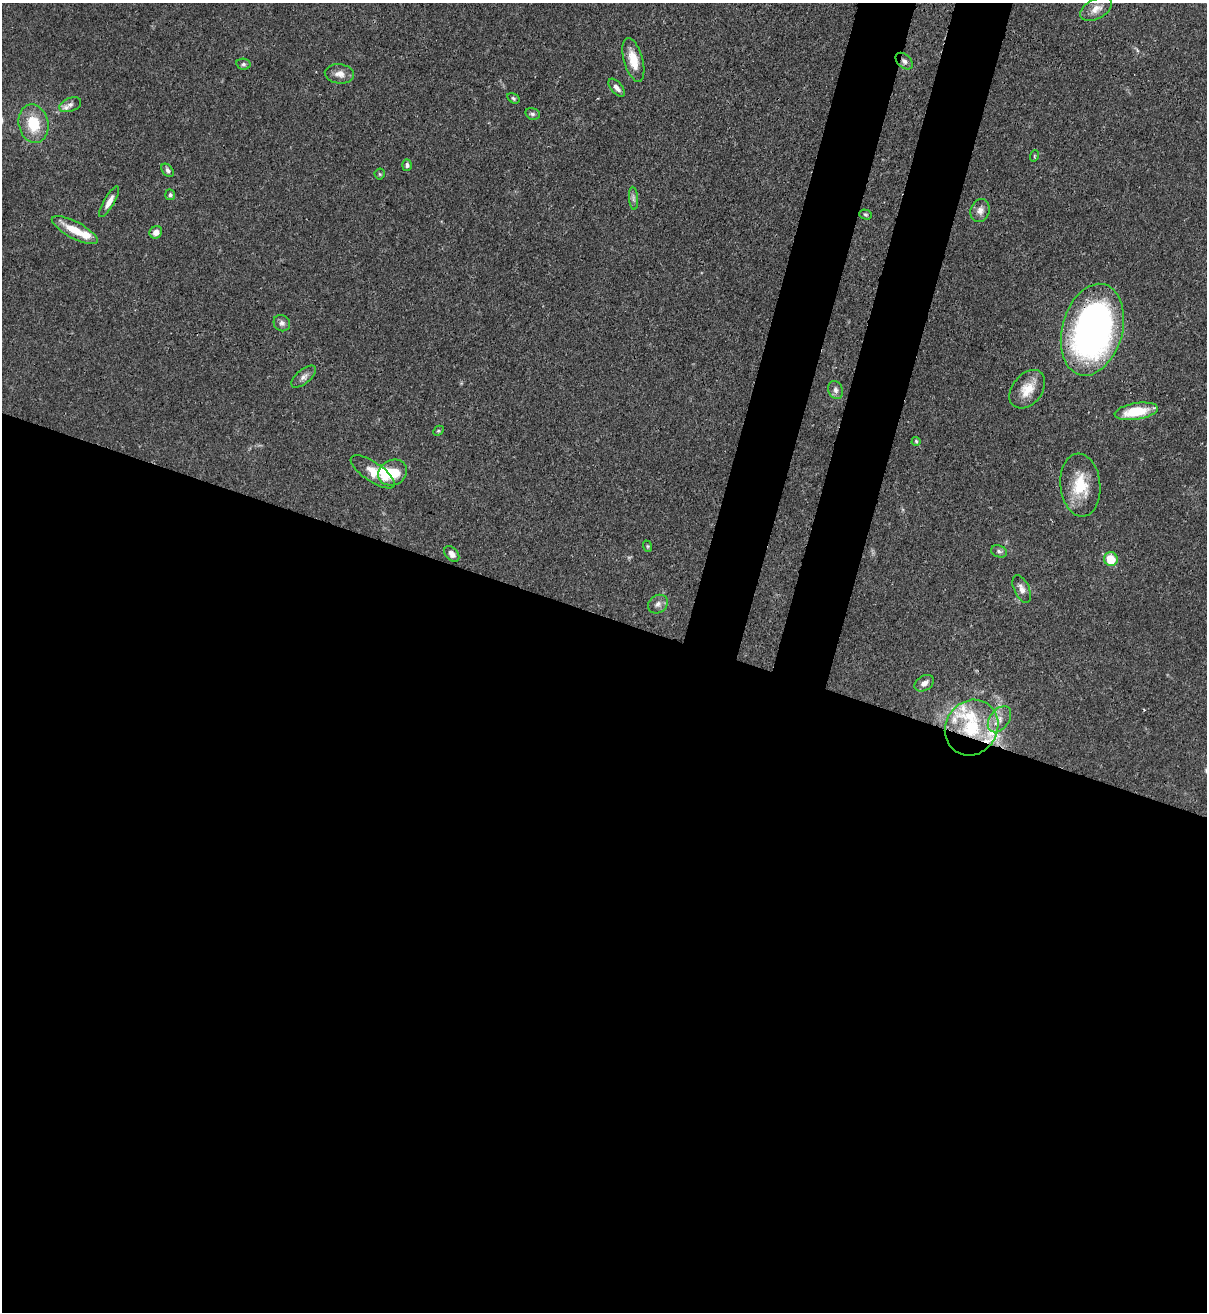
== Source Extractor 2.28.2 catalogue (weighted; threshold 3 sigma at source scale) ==
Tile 14 of 4 x 4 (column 2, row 4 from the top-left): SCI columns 1426-2630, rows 35-1344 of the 5383 x 5308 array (HDU 1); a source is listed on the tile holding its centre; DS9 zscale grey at full resolution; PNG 1209 x 1314 px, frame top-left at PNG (2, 3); each listed source drawn as its Kron ellipse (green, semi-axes under 4 px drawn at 4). Shown black and unused: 58% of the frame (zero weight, under 3 of 4 exposures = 7% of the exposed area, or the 3 px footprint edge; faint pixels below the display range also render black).
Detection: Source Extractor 2.28.2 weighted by HDU 2 'WHT'; one run over the whole footprint, this tile lists its part. Background 0.1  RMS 0.0041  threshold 0.0185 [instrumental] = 3 sigma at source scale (4.5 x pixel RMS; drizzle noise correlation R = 1.50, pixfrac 1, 0.05/0.05 arcsec/px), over >= 5 px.
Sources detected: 47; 1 inside a brighter object's white glare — neither listed nor drawn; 5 inside a brighter listed object's ellipse — not listed separately; the other 41 listed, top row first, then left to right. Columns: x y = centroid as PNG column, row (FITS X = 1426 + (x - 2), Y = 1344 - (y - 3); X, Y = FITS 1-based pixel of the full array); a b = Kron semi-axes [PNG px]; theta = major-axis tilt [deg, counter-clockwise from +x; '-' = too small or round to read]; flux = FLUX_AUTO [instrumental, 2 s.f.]
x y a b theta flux
1096 9 17 10 27 3.9
633 60 23 9 -74 7.5
904 61 10 6 -42 1.7
243 64 7 5 -12 0.9
339 74 15 9 -5 3.2
617 88 11 5 -49 2
513 98 6 4 -32 0.72
70 105 11 6 21 2.2
533 114 7 5 -15 1
33 124 19 14 -78 13
1034 156 6 3 72 0.4
407 165 5 5 - 1.1
168 170 7 5 -50 1.1
380 174 5 5 - 0.54
170 195 5 5 - 0.9
633 198 11 4 -85 1.3
109 202 17 5 60 3.2
980 211 12 9 70 2.7
865 214 6 5 - 0.63
75 230 25 8 -28 9.3
156 232 6 6 - 2.8
282 323 9 7 -45 1.6
1092 330 47 30 74 170
304 377 15 7 39 2.1
1027 389 22 14 51 7.6
836 390 9 7 -69 1.7
1136 411 22 8 9 14
438 431 6 4 43 0.56
916 441 4 4 - 0.51
373 472 26 9 -34 6.9
393 472 15 12 27 10
1080 485 31 20 -85 15
647 546 6 4 -71 0.51
999 551 8 6 -18 1.1
452 554 9 6 -49 2.1
1111 559 7 6 - 9
1022 589 15 7 -64 2.5
658 604 10 8 39 2
924 683 10 7 32 2.3
999 719 15 9 53 3.9
972 728 29 26 56 27
Overlapping masked pixels (flux is a lower limit): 3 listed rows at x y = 904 61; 1092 330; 972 728